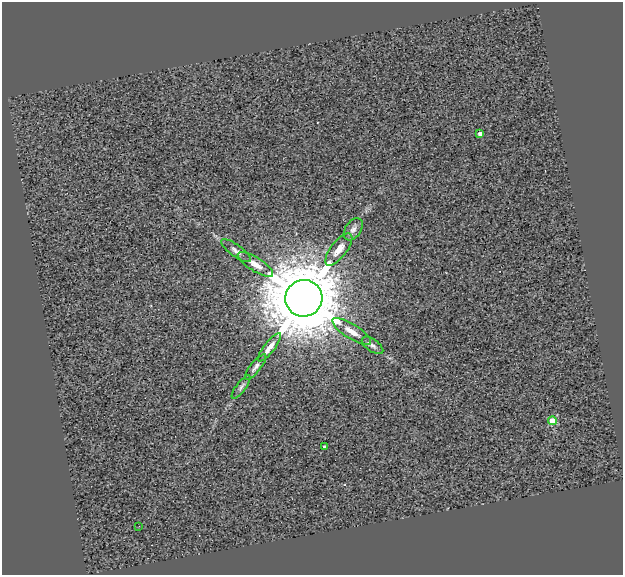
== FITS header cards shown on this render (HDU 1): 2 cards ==
NAXIS1  =                  621
NAXIS2  =                  573

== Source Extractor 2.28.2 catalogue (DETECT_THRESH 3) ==
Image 621 x 573 px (HDU 1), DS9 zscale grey, 1 PNG px = 1 image px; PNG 625 x 577 px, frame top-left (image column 1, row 573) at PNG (2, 2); each listed source drawn as its Kron ellipse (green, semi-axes under 4 px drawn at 4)
Background 0.528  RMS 2.6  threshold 7.87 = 3 sigma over >= 5 px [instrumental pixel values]
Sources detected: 14; all 14 listed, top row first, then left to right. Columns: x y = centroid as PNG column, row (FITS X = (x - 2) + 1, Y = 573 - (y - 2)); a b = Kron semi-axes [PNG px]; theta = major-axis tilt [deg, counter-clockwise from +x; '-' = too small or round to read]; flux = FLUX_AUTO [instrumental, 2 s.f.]
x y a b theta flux
480 134 4 3 - 5.4e+02
353 229 12 8 56 8.2e+02
339 250 19 8 52 1.8e+03
236 251 17 6 -36 8.4e+02
255 264 20 6 -32 1.6e+03
304 298 18 18 - 2.0e+06
352 331 22 7 -32 2.0e+03
372 345 12 6 -35 7.4e+02
269 347 17 5 52 1.5e+03
256 367 16 5 52 7.6e+02
241 387 14 5 53 5.4e+02
552 421 4 4 - 4.4e+03
324 447 3 3 - 3.4e+02
139 526 2 2 - 1.1e+02